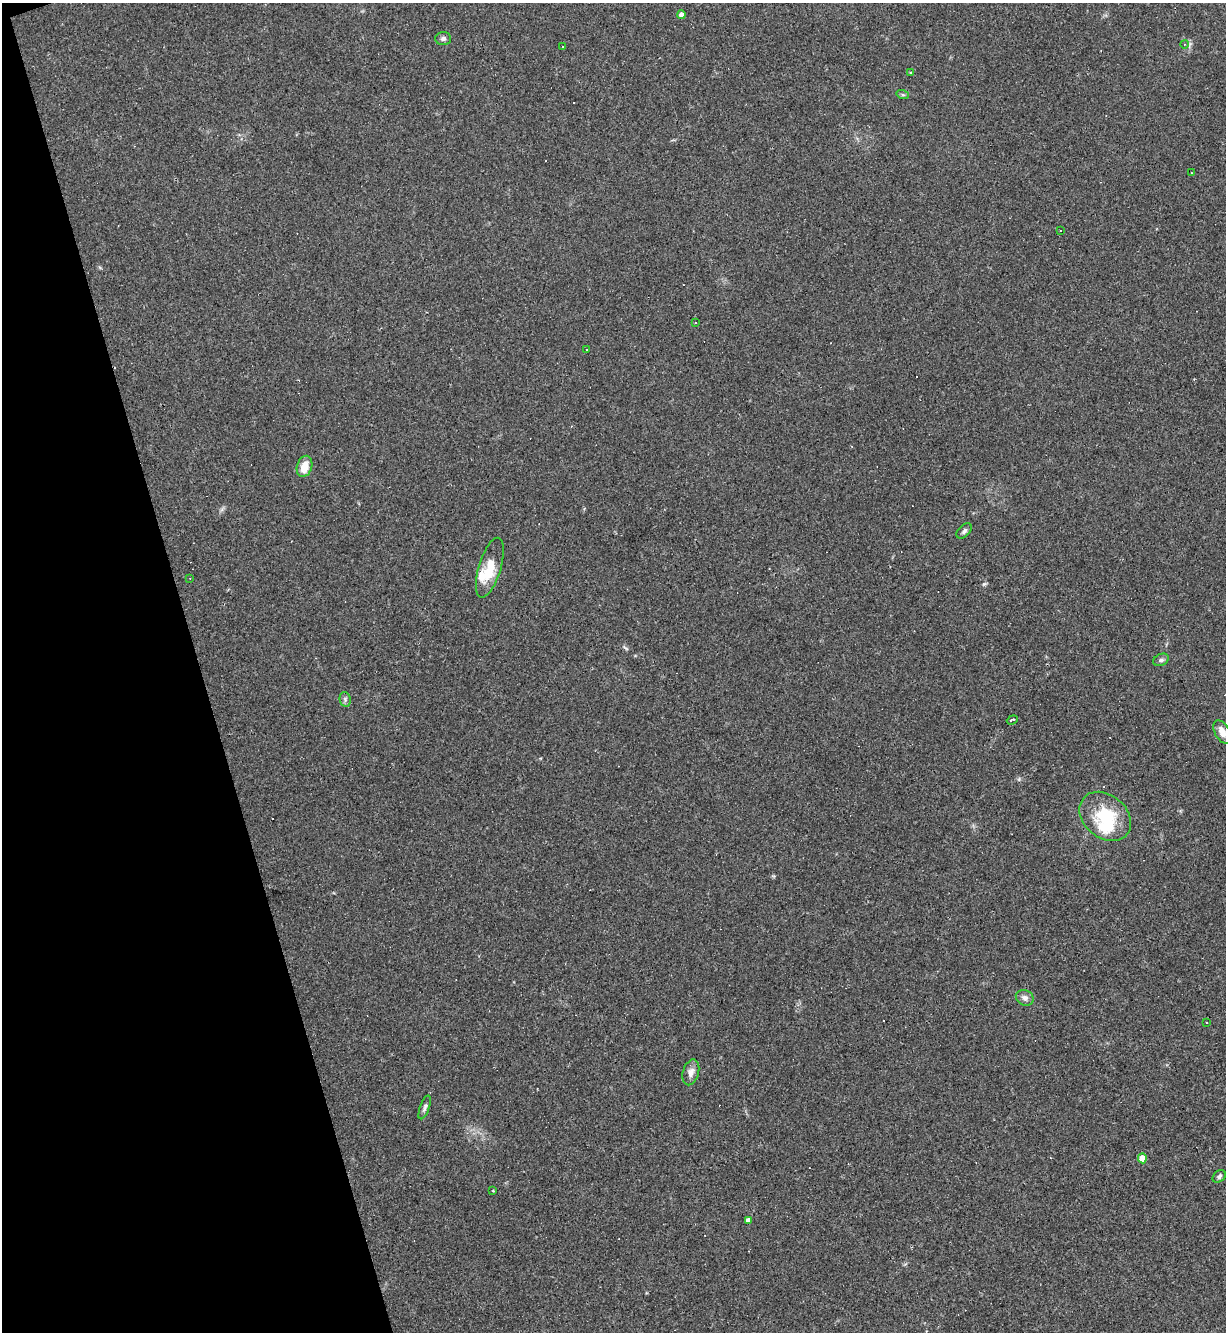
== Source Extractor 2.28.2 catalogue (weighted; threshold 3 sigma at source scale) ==
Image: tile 5 of 4 x 4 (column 1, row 2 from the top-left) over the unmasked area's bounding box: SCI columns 146-1369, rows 2663-3992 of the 5310 x 5323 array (HDU 1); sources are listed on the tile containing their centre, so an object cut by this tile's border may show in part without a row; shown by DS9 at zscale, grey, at full resolution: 1 PNG px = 1 image px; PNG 1228 x 1334 px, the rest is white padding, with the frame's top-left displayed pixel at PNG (2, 3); every listed detection drawn as its Kron ellipse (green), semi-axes under 4 PNG px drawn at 4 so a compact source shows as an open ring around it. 16% of this frame is shown black and not used: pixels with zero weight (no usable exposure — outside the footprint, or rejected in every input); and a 3 px margin inside the footprint's outer edge (the drizzle kernel's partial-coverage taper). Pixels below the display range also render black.
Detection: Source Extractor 2.28.2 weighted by HDU 2 'WHT'; one run over the whole footprint, this tile lists its part. Background 0.0585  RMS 0.0068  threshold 0.0307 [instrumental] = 3 sigma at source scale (4.5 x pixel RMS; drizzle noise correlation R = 1.50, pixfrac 1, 0.05/0.05 arcsec/px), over >= 5 px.
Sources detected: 36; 1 inside a brighter object's white glare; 7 cosmic-ray / hot-pixel residue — neither listed nor drawn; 1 inside a brighter listed object's ellipse — not listed separately; the other 27 listed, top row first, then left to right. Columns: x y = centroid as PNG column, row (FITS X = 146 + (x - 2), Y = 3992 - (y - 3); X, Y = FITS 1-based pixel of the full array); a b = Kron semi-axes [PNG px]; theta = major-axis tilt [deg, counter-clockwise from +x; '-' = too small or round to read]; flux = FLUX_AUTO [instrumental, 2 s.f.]
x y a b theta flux
682 15 4 4 - 3.6
443 39 8 6 2 1.9
1184 44 4 3 - 0.52
562 47 2 2 - 0.62
911 73 4 3 - 0.77
903 95 6 4 -18 0.97
1192 173 3 2 - 0.45
1060 230 3 3 - 1.5
695 323 3 2 - 0.76
586 350 3 3 - 3.1
305 466 11 7 72 9.2
964 531 9 5 46 1.9
490 568 31 11 73 16
190 578 3 2 - 0.49
1161 660 8 5 27 1.8
345 699 8 5 -80 1.6
1012 720 5 3 - 2.7
1222 732 13 7 -63 5.5
1105 816 28 21 -40 34
1025 998 9 7 -27 3
1207 1023 3 2 - 0.68
691 1072 13 8 75 4.2
425 1107 12 4 70 1.9
1142 1158 5 4 - 8
1219 1176 7 5 43 1.5
493 1190 3 2 - 0.62
748 1220 4 4 - 3.5